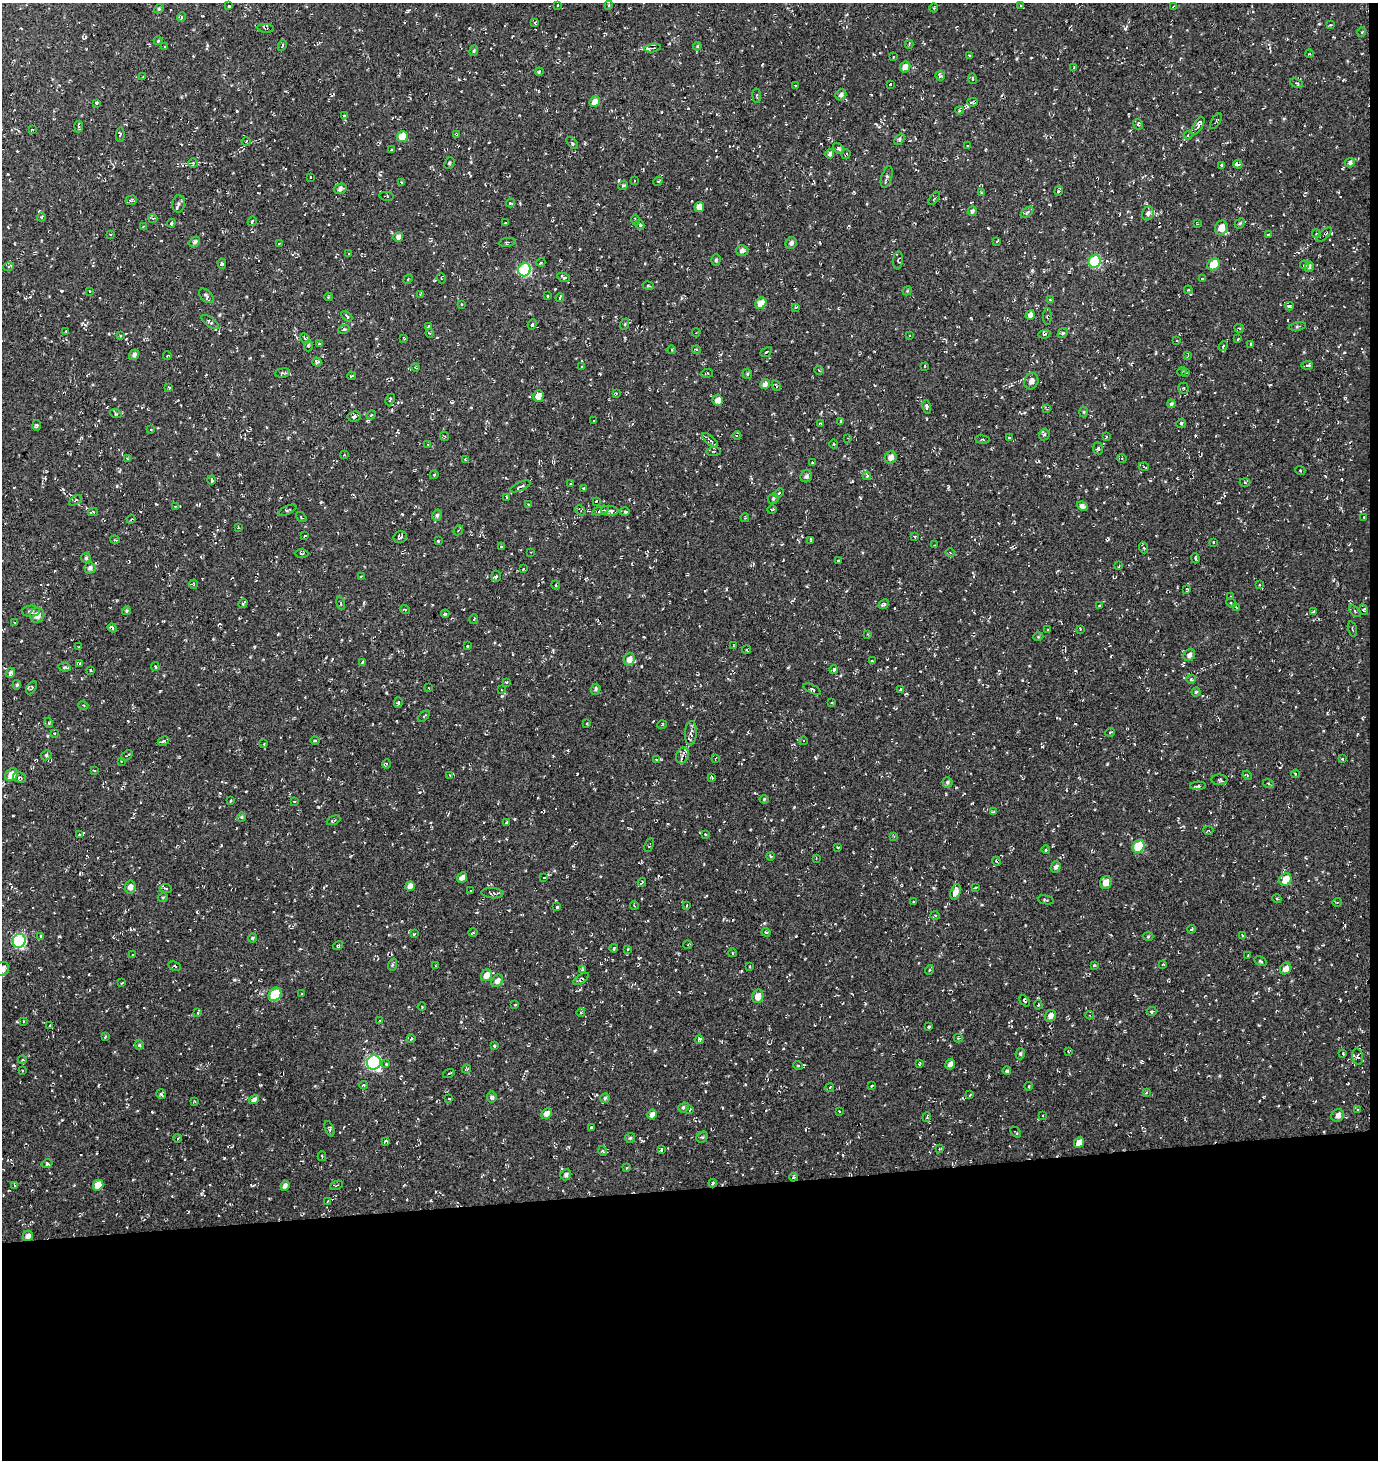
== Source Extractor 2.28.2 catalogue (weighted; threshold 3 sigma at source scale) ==
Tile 9 of 3 x 3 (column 3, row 3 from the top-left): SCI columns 2781-4156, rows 129-1586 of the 4198 x 4559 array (HDU 1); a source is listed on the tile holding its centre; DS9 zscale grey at full resolution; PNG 1380 x 1462 px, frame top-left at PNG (2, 3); each listed source drawn as its Kron ellipse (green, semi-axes under 4 px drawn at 4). Shown black and unused: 19% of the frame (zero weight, under 3 of 4 exposures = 5% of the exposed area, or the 3 px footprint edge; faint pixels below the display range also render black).
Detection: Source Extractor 2.28.2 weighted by HDU 2 'WHT'; one run over the whole footprint, this tile lists its part. Background 0.00417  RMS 0.0048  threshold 0.0217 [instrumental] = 3 sigma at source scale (4.5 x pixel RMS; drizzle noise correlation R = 1.50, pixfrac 1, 0.0396/0.0396 arcsec/px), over >= 5 px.
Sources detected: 603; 32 cosmic-ray / hot-pixel residue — neither listed nor drawn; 2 inside a brighter listed object's ellipse — not listed separately; of the other 569, all 500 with FLUX_AUTO >= 0.356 (the completeness limit of this list) listed and drawn (69 fainter detections not listed), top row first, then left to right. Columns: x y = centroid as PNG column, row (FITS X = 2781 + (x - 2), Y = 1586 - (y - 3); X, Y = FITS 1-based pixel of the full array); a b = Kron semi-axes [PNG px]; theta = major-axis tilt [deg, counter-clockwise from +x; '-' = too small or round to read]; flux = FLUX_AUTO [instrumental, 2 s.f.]
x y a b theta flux
558 5 3 2 - 0.36
609 5 5 3 - 0.41
229 6 3 3 - 0.39
1020 6 4 3 - 0.5
1174 6 4 2 - 0.55
934 8 4 4 - 0.57
159 9 5 4 - 0.55
182 17 5 3 - 0.44
535 22 3 3 - 0.88
1330 25 4 2 - 0.42
265 28 8 3 -10 0.7
1362 32 5 3 - 0.44
158 41 4 4 - 0.49
909 44 4 3 - 0.51
282 45 6 3 65 0.69
697 46 4 4 - 0.56
165 47 3 2 - 0.5
653 48 8 2 8 0.81
474 51 5 4 - 0.63
1309 54 4 3 - 0.37
969 55 4 2 - 0.45
893 57 2 2 - 0.45
905 67 6 5 - 2.8
1074 68 4 3 - 0.58
539 72 4 3 - 0.45
940 76 5 4 - 0.76
142 77 4 2 - 0.37
972 79 5 3 - 0.46
1296 83 7 4 -23 0.8
890 84 3 2 - 0.59
795 86 2 2 - 0.39
841 95 6 5 - 1.4
757 96 7 3 -85 0.48
595 102 6 5 - 3.3
972 102 5 3 - 0.66
96 103 3 3 - 0.74
959 110 4 4 - 0.99
344 116 3 2 - 0.53
1216 121 9 2 60 0.46
1138 124 5 4 - 0.62
1198 126 10 4 59 1.4
79 127 6 3 85 0.85
32 130 4 3 - 0.51
120 134 7 3 86 0.59
457 135 4 3 - 0.51
1188 135 4 4 - 0.6
402 136 6 5 - 6.3
900 139 6 4 54 0.89
246 142 4 3 - 0.4
572 143 7 3 -46 0.59
967 146 4 2 - 0.37
838 148 6 4 -44 0.89
391 150 3 2 - 0.45
830 154 5 4 - 1.3
846 154 5 2 - 0.52
193 163 5 5 - 0.8
449 163 6 5 - 0.86
1350 163 5 4 - 1.3
1238 164 4 3 - 1.3
1221 165 4 3 - 0.63
310 177 3 2 - 0.48
887 177 11 5 73 1.2
634 181 3 2 - 0.39
658 181 5 4 - 0.61
402 183 3 3 - 0.55
623 185 5 4 - 0.63
340 189 6 5 - 1.7
1059 191 5 3 - 1.2
981 193 4 3 - 0.38
387 196 7 3 -9 0.54
934 198 7 2 53 0.45
131 200 6 4 18 1.1
511 203 4 3 - 0.44
178 204 8 6 81 1.6
699 207 5 4 - 2.9
972 211 5 4 - 1.1
1027 212 7 3 37 0.7
1148 213 7 5 69 1.4
41 217 4 2 - 0.41
153 218 4 3 - 0.46
635 220 5 3 - 0.49
252 221 5 3 - 0.57
171 223 4 3 - 0.5
505 223 3 2 - 0.36
1240 223 6 4 44 0.63
1197 224 3 3 - 0.41
640 225 5 4 - 0.75
143 227 3 3 - 0.49
1221 228 7 6 - 4.7
110 234 3 2 - 0.43
1268 234 3 3 - 0.68
1316 234 4 4 - 0.57
1324 235 9 4 42 1.1
398 237 5 5 - 1.9
195 242 6 4 45 1.1
507 242 8 2 11 0.51
997 242 3 2 - 0.55
279 243 3 2 - 0.4
791 243 6 5 - 1.3
742 251 6 5 - 1.8
348 253 3 2 - 0.38
716 260 6 4 89 0.8
898 260 9 5 86 0.89
1095 261 7 6 - 35
541 262 4 3 - 0.41
222 264 5 4 - 0.71
1214 264 7 5 36 9.4
1304 265 4 3 - 0.5
9 266 5 3 - 0.57
1309 267 5 4 - 0.87
524 270 7 6 - 39
564 277 6 4 -24 1
441 278 5 3 - 0.38
408 279 5 4 - 0.48
1202 279 3 3 - 0.67
648 286 6 3 -10 0.54
1188 290 4 4 - 0.48
89 291 3 3 - 0.39
907 291 5 3 - 0.5
420 294 4 3 - 0.47
206 296 8 5 -45 1.3
548 296 3 2 - 0.58
328 297 4 3 - 0.42
560 298 4 3 - 0.57
1051 300 4 3 - 0.81
761 303 6 5 - 5.1
461 304 3 3 - 0.43
1289 306 4 3 - 0.92
796 307 4 3 - 0.55
1030 315 5 4 - 1.9
347 316 6 3 -45 0.56
1047 317 8 3 -89 0.62
210 322 10 4 -35 1.1
532 324 5 4 - 0.59
625 324 6 3 72 0.54
428 326 3 2 - 0.36
1298 326 8 3 10 0.61
1239 328 5 3 - 0.49
344 329 6 4 17 0.7
66 331 3 2 - 0.49
430 333 4 4 - 0.53
696 333 4 2 - 0.37
1063 333 5 4 - 0.71
1044 334 6 4 10 0.57
910 335 4 2 - 0.43
120 336 3 3 - 0.58
404 338 3 2 - 0.45
305 339 5 4 - 0.78
1238 339 4 3 - 0.42
1176 341 3 2 - 0.46
320 344 3 3 - 0.68
1250 344 3 3 - 0.64
308 346 5 4 - 0.67
1223 346 5 3 - 0.46
672 350 4 3 - 0.47
696 350 4 3 - 0.5
766 352 6 2 30 0.55
134 355 5 5 - 1.4
1188 355 4 3 - 0.46
167 356 4 3 - 0.36
317 362 5 4 - 0.9
1307 365 6 3 7 1
925 366 3 2 - 0.62
415 367 4 3 - 0.53
582 367 3 3 - 0.48
819 370 5 3 - 0.36
1182 371 4 3 - 0.4
282 373 7 4 6 0.97
707 373 6 4 6 0.76
1186 373 4 3 - 0.56
747 374 5 4 - 0.59
351 376 4 3 - 0.42
1031 381 8 7 - 2.3
765 384 5 4 - 1.9
776 386 5 3 - 0.73
169 387 3 2 - 0.51
1183 388 5 5 - 0.65
616 393 4 3 - 0.42
538 396 6 5 - 3.2
390 399 6 3 65 0.57
718 400 5 5 - 2.6
1171 404 4 3 - 0.85
927 407 7 4 -78 0.96
1047 409 3 3 - 0.57
1084 412 5 3 - 0.49
116 414 6 3 -17 0.52
371 415 5 4 - 0.58
354 416 6 5 - 1.4
593 421 3 2 - 0.42
841 421 3 3 - 0.46
820 423 3 2 - 0.54
1181 423 5 4 - 0.64
37 425 5 3 - 0.54
151 430 4 3 - 0.4
1044 435 6 5 - 0.75
444 436 5 3 - 0.48
737 436 4 3 - 0.49
1106 437 4 2 - 0.36
848 438 3 3 - 0.42
1009 438 3 2 - 0.44
710 440 10 3 -40 1
982 440 7 4 -7 0.71
428 444 4 3 - 0.42
834 444 4 2 - 0.38
1098 448 6 5 - 1.1
714 451 7 4 7 0.81
344 455 3 3 - 0.36
891 457 6 6 - 2.9
127 458 3 3 - 0.49
1122 458 4 4 - 0.64
465 459 3 2 - 0.45
812 462 3 2 - 0.46
1144 467 5 3 - 0.45
1300 470 5 3 - 0.44
434 475 4 3 - 0.36
806 476 6 5 - 1.4
867 476 4 3 - 0.6
212 480 4 3 - 1.5
1245 482 5 3 - 0.47
570 484 2 2 - 0.37
520 486 11 3 23 0.79
583 488 3 3 - 0.43
779 493 5 3 - 0.43
507 497 4 3 - 0.49
773 498 6 5 - 0.95
75 500 7 3 32 0.58
596 501 3 2 - 0.42
528 505 3 3 - 0.42
175 506 3 2 - 0.45
1082 506 6 4 -23 1.8
287 510 9 3 25 0.58
580 510 6 3 -44 0.5
772 510 5 3 - 0.59
601 511 9 4 17 1.3
610 511 8 5 -4 1.8
625 511 5 4 - 1.2
93 512 5 4 - 0.6
437 515 6 4 73 0.89
301 517 6 3 -39 0.5
1364 517 2 2 - 0.41
745 518 4 3 - 0.37
131 519 4 3 - 0.5
238 528 3 2 - 0.4
458 530 5 3 - 0.48
305 536 3 2 - 0.45
915 536 4 2 - 0.41
400 537 6 5 - 1.2
115 540 5 3 - 0.41
811 540 4 3 - 0.52
438 541 3 3 - 0.45
1214 542 3 2 - 0.47
935 545 3 2 - 0.48
501 546 3 3 - 0.49
1144 548 5 3 - 0.44
531 552 3 3 - 0.4
950 553 4 4 - 0.62
301 554 7 3 -2 0.48
86 558 5 4 - 0.79
1195 558 5 3 - 0.76
838 561 3 3 - 0.81
1119 566 3 2 - 0.36
90 568 5 5 - 1.4
524 569 3 2 - 0.68
361 576 3 2 - 0.53
496 576 5 4 - 0.85
194 584 4 3 - 0.44
1259 584 4 3 - 0.58
556 585 4 4 - 0.6
1187 589 3 3 - 0.6
1231 597 3 2 - 0.41
243 603 5 3 - 0.47
341 603 7 3 -77 0.56
1231 603 5 3 - 0.54
884 604 5 3 - 0.97
1099 606 3 2 - 0.43
1236 607 4 3 - 0.39
405 609 5 3 - 0.45
1364 610 5 3 - 0.5
31 611 9 5 2 1.2
126 611 4 4 - 0.6
1314 611 4 2 - 0.43
1355 611 7 2 -45 0.48
445 614 4 3 - 1.2
37 615 7 7 - 4.4
474 619 5 3 - 0.39
15 622 3 2 - 0.52
112 628 5 3 - 1
1047 629 3 2 - 0.58
1080 629 3 3 - 0.4
1352 629 8 2 -75 0.47
868 634 3 2 - 0.43
1038 637 5 3 - 0.4
467 646 3 2 - 0.39
734 646 4 2 - 0.37
79 647 3 3 - 0.53
747 650 4 2 - 0.44
1189 655 6 5 - 1.6
629 659 6 5 - 3
872 661 3 3 - 0.5
363 662 4 3 - 0.85
80 663 3 2 - 0.36
65 667 6 4 -7 0.72
155 667 4 3 - 0.44
834 670 4 3 - 0.9
91 671 3 3 - 1.1
10 673 5 4 - 1.1
1191 679 5 4 - 0.54
506 682 3 3 - 0.6
17 685 5 4 - 0.66
31 687 7 4 61 0.73
428 688 3 2 - 0.49
596 689 5 4 - 0.92
812 689 9 3 -26 0.83
900 689 4 3 - 0.67
501 690 3 2 - 0.4
1196 692 4 4 - 0.61
398 702 5 4 - 0.68
832 703 4 3 - 0.44
83 705 5 3 - 0.43
424 716 7 3 46 0.59
49 723 5 3 - 0.46
587 724 4 3 - 0.4
662 725 5 3 - 0.42
1110 732 5 3 - 0.43
54 733 4 3 - 0.43
691 733 12 6 86 1.9
315 740 4 3 - 0.5
163 741 6 4 28 0.76
803 741 4 3 - 0.43
264 744 3 3 - 0.49
46 755 5 4 - 0.73
127 755 6 2 37 0.48
682 755 8 6 70 1.7
715 758 4 3 - 0.69
1342 759 4 4 - 0.51
657 760 4 2 - 0.49
121 761 3 3 - 0.46
387 764 5 3 - 0.52
94 770 3 2 - 0.38
1296 774 4 3 - 0.44
12 775 7 6 - 5.8
449 775 4 3 - 0.36
1247 775 5 3 - 0.46
19 777 7 5 -16 1.1
712 777 4 3 - 0.5
1219 780 8 5 -4 0.99
947 782 5 5 - 0.84
1268 783 5 3 - 0.5
1198 786 8 4 2 0.83
764 799 4 4 - 0.49
231 801 3 2 - 0.47
294 801 3 2 - 0.56
993 812 4 3 - 0.41
241 817 5 4 - 0.55
334 820 7 3 24 0.76
506 822 4 3 - 0.56
1208 830 5 3 - 0.42
705 834 4 3 - 0.38
79 835 3 3 - 0.7
894 836 3 3 - 0.4
649 845 7 3 67 0.59
1138 846 6 5 - 21
838 847 3 2 - 0.71
1046 849 4 2 - 0.48
770 856 4 3 - 0.45
816 858 3 2 - 0.38
996 861 5 3 - 0.47
1056 867 6 5 - 1.2
544 877 3 2 - 0.44
462 878 6 4 47 2
1286 880 6 6 - 7.3
642 882 4 2 - 0.4
1106 882 6 6 - 3.5
410 886 5 4 - 2.5
130 887 6 5 - 2.3
166 888 6 3 -9 0.49
975 888 4 2 - 0.44
471 891 3 3 - 0.53
955 892 8 5 72 3.1
492 893 11 5 -5 1.5
163 897 5 3 - 0.46
1277 899 4 3 - 0.46
1046 900 8 2 -12 0.53
913 902 3 2 - 0.42
1337 902 5 3 - 0.38
634 905 4 3 - 0.38
687 905 4 2 - 0.37
557 907 3 3 - 0.86
935 915 4 3 - 0.54
1191 929 4 3 - 0.5
766 932 4 3 - 0.54
473 933 4 3 - 0.41
414 934 4 3 - 0.7
1243 935 3 3 - 0.75
41 936 3 2 - 0.36
1148 937 5 3 - 0.46
252 938 4 3 - 0.61
19 941 7 6 - 61
338 945 5 3 - 0.67
688 945 4 4 - 0.45
614 948 4 3 - 0.45
628 949 4 3 - 0.46
732 953 4 3 - 0.38
132 955 3 2 - 0.57
1248 956 2 2 - 0.38
1260 961 6 3 -28 0.57
1163 964 3 3 - 0.46
392 965 6 4 72 0.64
436 965 3 3 - 0.4
1094 965 3 3 - 0.43
175 966 6 3 -27 0.53
749 966 3 2 - 0.4
2 969 7 6 - 2.8
582 969 3 3 - 0.55
1286 969 6 5 - 2.6
929 970 5 3 - 0.42
486 975 6 5 - 3.4
581 979 9 4 33 1.1
497 981 6 5 - 2.2
122 983 3 3 - 0.41
275 994 7 6 - 16
302 994 3 3 - 0.46
758 996 7 5 74 3.5
1025 1001 7 3 -48 0.73
515 1005 3 3 - 0.8
1038 1005 5 3 - 0.44
422 1007 4 2 - 0.42
198 1012 4 3 - 0.52
581 1012 4 3 - 0.47
1152 1012 5 4 - 0.87
1090 1015 4 3 - 0.46
1050 1016 6 5 - 2.4
23 1021 4 3 - 0.37
380 1021 4 2 - 0.53
50 1026 3 3 - 0.51
929 1027 3 2 - 0.5
105 1037 3 2 - 0.4
958 1038 4 4 - 0.5
411 1039 5 2 - 0.38
700 1040 4 3 - 0.84
139 1045 5 4 - 0.62
494 1046 4 3 - 0.44
1068 1052 3 2 - 0.4
1020 1054 6 4 77 0.76
1343 1054 3 2 - 0.46
1358 1057 8 5 -74 1.5
22 1060 4 3 - 0.51
374 1062 7 7 - 81
920 1063 4 2 - 0.56
386 1064 3 3 - 0.79
950 1064 5 4 - 1.7
798 1065 5 3 - 0.46
466 1069 5 3 - 0.49
22 1070 2 2 - 0.46
1007 1071 4 4 - 0.9
449 1073 6 2 16 0.5
364 1085 4 3 - 0.51
872 1085 3 2 - 0.63
1029 1086 4 3 - 0.39
830 1087 4 3 - 0.51
1146 1092 3 2 - 0.51
161 1094 5 5 - 0.98
970 1095 4 3 - 0.36
492 1097 5 5 - 1.1
449 1098 3 3 - 0.5
605 1098 5 4 - 0.81
254 1099 5 4 - 1.5
195 1101 3 3 - 0.4
684 1107 5 4 - 0.93
690 1110 3 2 - 0.45
1358 1110 4 3 - 0.48
839 1111 3 2 - 0.54
547 1113 6 4 47 2.3
652 1114 5 4 - 2.4
1042 1115 3 2 - 0.36
1338 1115 7 5 42 2.2
927 1117 5 3 - 0.5
591 1127 3 3 - 0.73
329 1129 8 4 -69 0.73
1016 1132 6 2 -47 0.44
702 1137 6 5 - 0.74
178 1138 4 3 - 0.44
630 1138 5 5 - 0.72
385 1141 4 3 - 0.67
1079 1142 5 4 - 3.1
939 1149 3 3 - 0.37
661 1150 3 2 - 0.56
603 1151 5 3 - 0.52
322 1156 5 3 - 0.71
47 1164 5 4 - 0.68
626 1168 4 2 - 0.36
566 1175 6 5 - 1.3
793 1177 4 3 - 0.52
713 1183 4 3 - 0.54
15 1185 4 4 - 0.7
98 1185 5 5 - 6.2
336 1185 7 2 22 0.41
285 1186 5 4 - 1.8
327 1201 4 2 - 0.38
28 1236 5 5 - 1.7
Isophote crosses this tile's border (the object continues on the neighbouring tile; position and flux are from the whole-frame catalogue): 1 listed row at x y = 2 969
Unlisted compact peaks at least as high as the median listed source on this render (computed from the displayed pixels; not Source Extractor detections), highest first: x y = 502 696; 13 1065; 577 774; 1125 29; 1042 747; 114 399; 318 807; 1032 270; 946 794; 794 807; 220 793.